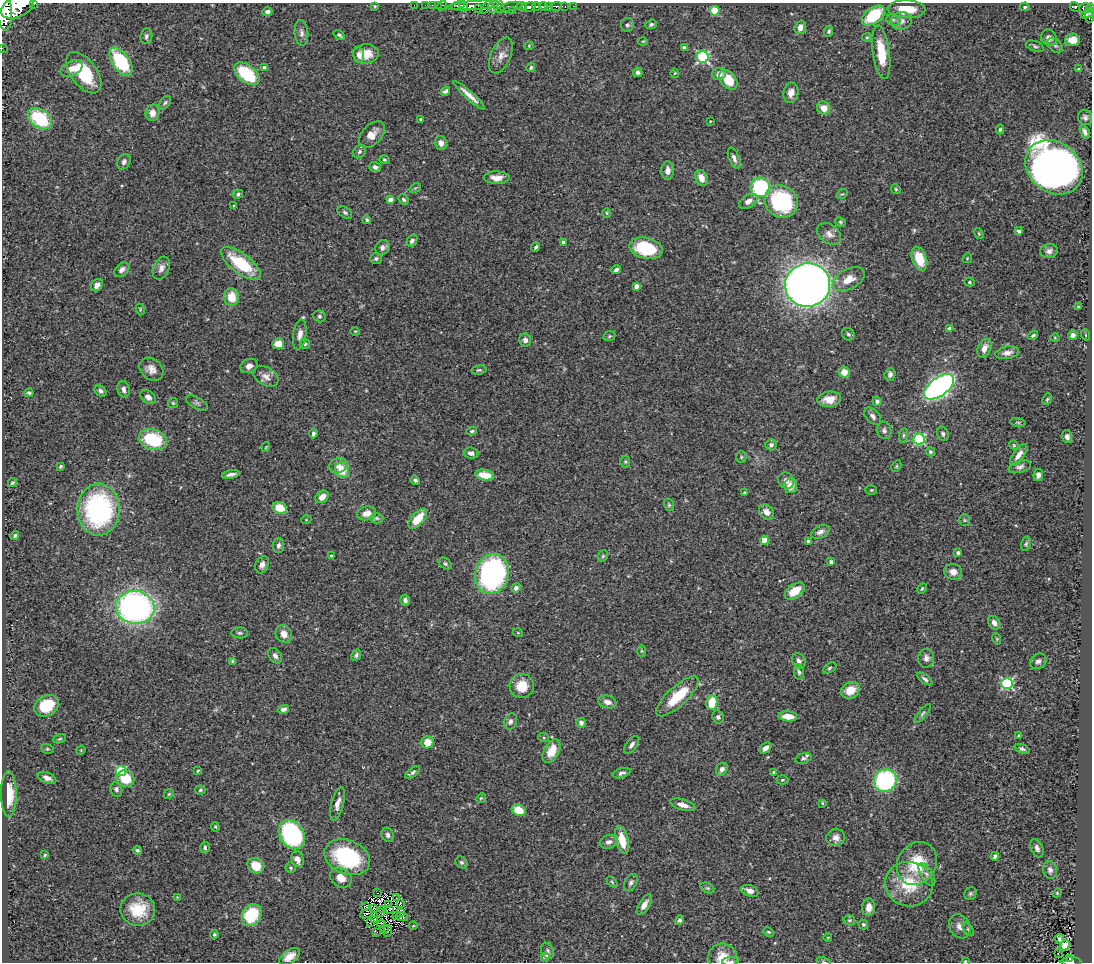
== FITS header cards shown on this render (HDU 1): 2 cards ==
NAXIS1  =                 1090
NAXIS2  =                  960

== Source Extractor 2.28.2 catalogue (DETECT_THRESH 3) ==
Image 1090 x 960 px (HDU 1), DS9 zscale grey, 1 PNG px = 1 image px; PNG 1094 x 964 px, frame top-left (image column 1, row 960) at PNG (2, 3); each listed source drawn as its Kron ellipse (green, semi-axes under 4 px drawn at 4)
Background 0.876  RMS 0.028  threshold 0.0846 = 3 sigma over >= 5 px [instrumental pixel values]
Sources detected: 359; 6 with non-positive FLUX_AUTO (blend fragments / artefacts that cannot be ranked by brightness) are neither listed nor drawn; the other 353 listed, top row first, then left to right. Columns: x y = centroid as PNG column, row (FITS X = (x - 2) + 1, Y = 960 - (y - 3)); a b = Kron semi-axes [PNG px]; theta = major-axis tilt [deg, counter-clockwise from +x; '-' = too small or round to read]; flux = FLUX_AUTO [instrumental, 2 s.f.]
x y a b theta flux
34 4 3 2 - 120
414 5 2 2 - 15
425 5 2 2 - 14
432 5 2 2 - 16
438 5 2 2 - 22
458 5 7 3 11 690
463 5 4 2 - 660
474 5 26 4 5 1900
499 5 8 5 -67 350
17 6 17 10 26 6600
375 6 4 3 - 1.8
442 6 5 3 - 55
511 6 11 4 11 600
522 6 5 3 - 840
536 6 4 3 - 520
548 6 4 3 - 400
556 6 5 3 - 280
565 6 3 3 - 150
573 6 2 2 - 8.3
487 7 9 4 49 260
493 7 6 5 - 350
528 7 8 4 15 1100
543 7 4 3 - 730
1025 7 4 3 - 3
1075 7 5 4 - 230
1085 8 6 5 - 440
1090 8 5 3 - 360
478 9 3 2 - 47
907 9 19 9 -3 40
4 11 19 7 -85 5900
512 11 3 2 - 220
715 11 5 4 - 74
267 12 5 4 - 5.1
1087 13 7 3 33 350
873 15 13 7 36 83
1089 16 7 3 89 250
893 20 7 5 -22 4.7
901 21 11 8 13 12
651 24 6 4 20 4.5
627 25 7 6 - 5.3
800 27 7 5 71 14
829 31 5 4 - 3.3
301 33 13 6 -83 8.1
339 35 6 4 -34 3.5
146 36 8 6 84 5.9
867 37 5 4 - 2.4
1049 38 8 7 - 9.3
1073 40 7 6 - 16
643 41 5 3 - 1.7
1055 45 9 6 -44 4.8
529 46 4 4 - 1.8
1035 46 9 5 -19 4.7
2 48 2 2 - 14
684 48 4 3 - 6.7
881 52 27 8 -82 48
366 54 13 9 7 27
359 55 8 5 -81 6.5
501 55 19 10 67 16
703 57 6 6 - 280
121 62 16 8 -56 130
264 67 4 4 - 7.1
531 67 5 4 - 2.7
72 68 12 7 27 18
1079 69 4 3 - 1.6
638 72 5 4 - 6
84 73 24 13 -53 89
675 73 4 4 - 2.1
247 74 14 8 -38 97
719 74 7 6 - 11
728 80 11 7 -50 43
445 91 5 3 - 3.9
791 93 10 7 79 12
469 95 21 4 -42 15
165 103 8 4 52 3.7
824 108 7 6 - 20
153 113 8 7 - 12
1085 117 8 7 - 5.7
40 119 13 9 -37 120
421 120 4 3 - 2.7
710 121 2 2 - 1.6
1000 129 5 4 - 3.1
1085 132 7 4 -61 7.1
372 135 15 9 46 20
441 143 7 6 - 11
360 152 7 6 - 5.5
734 158 11 5 -67 7.5
384 160 5 4 - 2.3
124 162 8 6 60 6.4
375 167 6 5 - 7.2
1054 167 30 25 -38 1300
668 170 9 6 90 12
497 178 13 6 -1 17
701 178 8 6 -65 17
760 187 10 9 - 160
415 188 6 4 33 2.5
896 189 5 4 - 2.6
238 194 5 4 - 3.8
842 194 6 4 41 2.3
390 199 4 4 - 13
404 200 5 4 - 3.5
748 201 10 6 31 11
781 201 17 15 -38 200
234 206 4 3 - 2.2
345 213 8 5 -33 4.3
607 213 5 3 - 2
367 220 4 4 - 3.1
840 222 5 4 - 2.6
1019 231 4 3 - 4.1
829 234 13 9 -38 13
979 234 6 3 -59 2.1
412 241 7 4 55 6
563 242 4 3 - 4.8
382 247 7 7 - 6.7
536 247 5 3 - 3.6
646 248 17 10 -14 97
1049 251 9 7 14 8.3
967 258 5 4 - 2.2
376 259 6 5 - 4.7
919 259 12 7 -71 48
241 263 24 9 -37 99
161 268 12 8 67 10
122 270 8 6 40 8.4
616 270 5 3 - 5
849 279 17 10 28 27
969 282 5 4 - 2.4
97 285 7 5 52 10
808 285 22 21 - 2100
636 286 4 4 - 12
231 297 9 7 -89 32
1078 307 4 4 - 1.7
140 309 6 3 -72 2.1
319 316 6 5 - 3.5
950 329 4 4 - 6.8
355 331 5 3 - 1.6
300 334 15 6 82 12
848 334 7 6 - 4.7
1033 335 5 3 - 2.8
1073 335 5 4 - 8
1086 335 6 3 -71 2
609 336 6 4 23 3
1055 338 4 4 - 1.9
525 340 6 6 - 6
278 344 6 5 - 29
305 344 5 5 - 2.8
984 348 10 6 64 15
1007 353 12 6 10 10
249 366 9 7 26 11
151 369 13 10 -40 15
479 370 7 4 9 3.7
844 372 5 5 - 23
890 374 6 5 - 5.3
266 376 13 9 -30 13
939 387 17 9 37 770
123 389 8 6 -76 7.8
101 391 6 5 - 5.4
29 393 4 3 - 3.1
148 397 8 6 -38 8.7
829 399 12 7 6 21
1047 399 6 4 67 2.6
877 401 5 4 - 4.9
173 403 5 5 - 2.7
197 403 12 6 -28 4.8
873 416 10 6 -47 7.4
1018 422 8 4 -9 2.7
884 430 9 7 -81 5.9
472 431 5 3 - 3
313 434 5 3 - 5
943 434 7 5 -67 4.5
903 435 7 4 82 2.8
1067 437 6 5 - 6.3
919 439 5 5 - 210
153 440 14 10 -16 110
771 445 5 5 - 5.4
1014 445 5 4 - 2.3
266 447 5 3 - 1.5
930 452 4 4 - 4.4
471 453 7 5 -9 8.6
1019 455 13 5 54 12
741 457 5 5 - 2.4
625 462 6 5 - 2.6
61 466 4 3 - 3.1
338 466 9 7 27 11
896 466 6 4 61 2.8
1020 467 11 6 15 6.2
342 470 8 7 - 34
231 474 9 3 10 6.8
484 475 9 5 -9 32
1038 475 6 5 - 6.6
415 480 5 3 - 4
786 481 8 7 - 8.8
12 483 4 4 - 2.7
791 486 7 6 - 23
871 490 6 5 - 2.9
744 493 3 3 - 1.9
322 497 7 5 37 16
669 505 6 5 - 2.9
280 508 7 5 -21 39
98 510 26 21 89 330
767 512 8 6 -44 13
367 513 9 7 11 18
377 518 7 5 -1 3.5
418 519 12 6 48 45
306 520 5 3 - 1.4
965 520 5 5 - 3
820 532 10 6 26 7.8
15 535 5 4 - 2.7
764 540 4 4 - 35
808 541 4 3 - 2.8
1026 544 7 5 78 3.4
278 545 8 6 86 6.1
958 553 4 4 - 5.2
331 556 4 3 - 1.8
603 556 6 4 47 2.7
831 562 4 3 - 5.8
445 564 7 5 -39 3.8
262 565 9 6 69 9
953 572 9 8 - 14
492 574 20 16 75 420
516 588 5 4 - 6.9
922 588 6 4 61 2.3
795 591 11 6 36 39
405 600 5 5 - 7.2
135 607 19 16 -6 680
994 623 7 5 -55 10
240 633 8 5 -1 4.2
518 633 5 3 - 1.8
284 634 9 8 - 14
997 639 6 3 -72 2
642 651 6 4 -88 2.4
356 655 6 4 64 3.9
275 656 8 6 -54 7
926 658 9 8 - 8.7
233 661 4 3 - 2.8
799 661 8 6 -59 7.2
1038 661 9 7 33 7
830 668 7 4 29 3.3
799 672 8 5 -81 4
925 679 9 4 -36 4.5
1007 683 5 5 - 240
522 686 12 12 - 36
850 690 10 8 28 33
677 696 27 9 43 64
607 702 9 6 -13 10
712 703 7 5 79 47
47 706 13 10 28 65
283 709 6 4 16 6.3
923 713 12 4 52 4.5
788 716 9 5 -4 23
718 717 6 6 - 4.5
510 721 8 6 70 7
581 723 5 5 - 8.8
1019 736 3 3 - 3
544 738 5 3 - 2
60 739 6 4 20 2.5
427 742 6 6 - 25
632 745 10 5 53 6.8
765 748 7 4 43 10
47 749 6 4 -18 2.8
1022 749 8 4 -19 4.7
81 750 5 3 - 1.8
551 751 12 7 62 35
803 758 8 5 14 4.6
722 769 7 5 59 7.1
121 771 5 5 - 120
198 771 4 3 - 2
413 772 9 4 39 4.4
774 772 4 3 - 2.9
622 773 9 4 16 4.8
47 778 10 5 -23 9.1
125 779 9 8 - 49
782 780 6 4 1 3.1
885 780 11 11 - 230
116 789 7 6 - 5.2
200 790 5 4 - 2.8
9 794 22 7 -90 53
169 794 5 4 - 2.2
481 798 5 4 - 2.2
822 803 3 3 - 1.8
337 804 17 6 76 12
683 805 13 5 -16 14
519 810 7 5 -26 36
215 827 5 4 - 2
292 834 15 12 -58 280
388 835 7 6 - 6.1
836 838 9 8 - 11
622 840 14 6 -76 41
609 842 9 6 15 7.9
205 847 6 4 -88 4.2
1037 848 9 6 -67 6.4
137 850 4 4 - 3.9
45 855 4 3 - 2
995 856 4 3 - 4.9
347 857 24 17 -23 190
297 859 8 6 -70 12
461 862 6 5 - 4.5
917 863 22 19 58 79
256 866 9 7 -29 39
291 868 5 5 - 3.1
1050 870 9 7 -75 7.3
927 875 13 6 -58 6.4
341 878 11 9 -36 22
612 882 6 4 -46 2.6
631 883 9 6 60 5
909 884 24 22 -14 80
708 888 7 5 -26 3.1
750 891 9 5 -20 11
377 893 2 2 - 1.7
1057 893 4 4 - 1.9
970 894 6 6 - 3.5
177 897 4 4 - 1.4
396 898 2 2 - 1.6
400 903 4 3 - 3.4
389 905 3 2 - 2.2
644 905 11 5 58 13
366 906 3 2 - 1.6
869 907 9 6 86 16
374 908 2 2 - 1.6
138 909 17 16 - 61
390 909 3 2 - 1.2
382 910 3 2 - 1.1
380 912 4 3 - 3.3
401 913 2 2 - 1.1
366 914 7 2 21 0.73
252 915 11 9 61 93
396 915 3 2 - 0.068
402 917 6 4 -13 2.4
375 919 3 2 - 2
679 920 5 4 - 4.1
849 920 6 5 - 3.5
370 922 4 2 - 0.38
381 924 4 2 - 2.6
863 924 5 4 - 3
413 926 4 3 - 1.4
960 926 12 10 -62 13
384 929 3 2 - 2.1
968 929 8 4 -54 3.1
388 931 6 2 82 1.4
377 932 2 2 - 1.3
768 932 6 4 -27 2.5
214 934 4 3 - 2.5
828 937 4 3 - 1.4
1059 939 5 4 - 5.6
1065 945 5 4 - 24
547 951 8 6 -67 5.4
1058 953 3 2 - 2.2
290 956 11 6 36 19
545 957 4 4 - 16
723 958 15 14 - 32
1070 959 3 3 - 36
730 961 8 3 3 3.8
965 961 3 3 - 1.7
1071 961 10 3 1 170
823 962 7 3 -19 2.3
At the frame edge (FLAGS 8, measured only in part): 10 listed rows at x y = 34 4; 17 6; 1090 8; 4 11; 2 48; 723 958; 730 961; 965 961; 1071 961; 823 962
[6 non-positive-flux detections neither listed nor drawn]